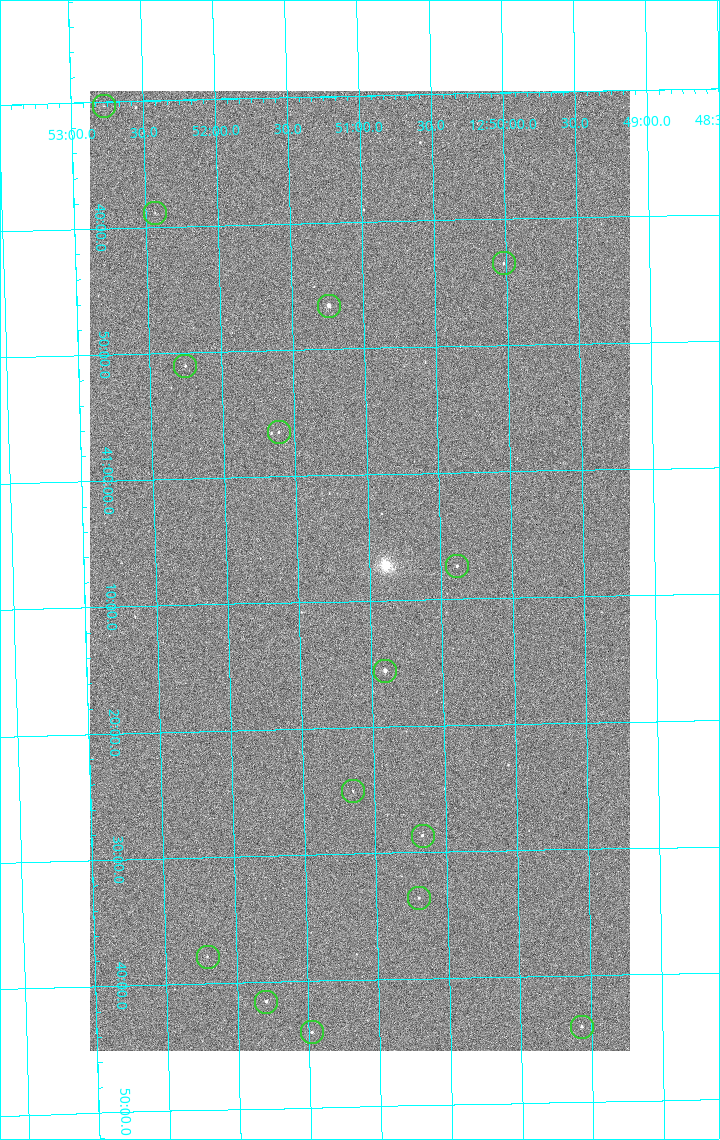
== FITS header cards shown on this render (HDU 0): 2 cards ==
NAXIS1  =                 1080 / length of data axis 1
NAXIS2  =                 1920 / length of data axis 2

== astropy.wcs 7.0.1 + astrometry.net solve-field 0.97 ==
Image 1080 x 1920 px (HDU 0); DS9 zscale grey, zoomed out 1/2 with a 90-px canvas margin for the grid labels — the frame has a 2x2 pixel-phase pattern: the four 2x2 pixel phases sit at different levels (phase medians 1006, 855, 798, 1006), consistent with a one-shot-colour (mosaic) sensor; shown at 1/2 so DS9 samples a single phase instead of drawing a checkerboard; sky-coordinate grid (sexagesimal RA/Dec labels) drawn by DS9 from the SOLVED WCS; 15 Tycho-2 reference stars matched to detected sources circled (green)
Header WCS: none
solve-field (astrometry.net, Tycho-2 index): SOLVED blind (the file carries no WCS)
Solved WCS: RA---TAN-SIP/DEC--TAN-SIP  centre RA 12:51:04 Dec +41:08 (192.77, +41.13 deg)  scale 2.38 arcsec/px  FOV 42.8' x 76.0'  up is -179 deg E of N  parity flipped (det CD > 0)
(file carries no celestial WCS; the grid is the blind solution)
Tycho-2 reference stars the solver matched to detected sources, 15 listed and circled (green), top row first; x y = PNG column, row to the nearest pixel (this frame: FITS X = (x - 90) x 2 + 1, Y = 1920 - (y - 91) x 2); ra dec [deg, ICRS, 3 dp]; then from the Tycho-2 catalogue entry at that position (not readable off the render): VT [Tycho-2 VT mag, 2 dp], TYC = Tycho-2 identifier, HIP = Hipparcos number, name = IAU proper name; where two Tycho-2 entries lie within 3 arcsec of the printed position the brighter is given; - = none
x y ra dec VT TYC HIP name
104 106 193.194 +40.505 12.48 3021-1340-1 - -
155 213 193.109 +40.648 12.32 3021-1216-1 - -
504 264 192.504 +40.725 11.86 3021-1162-1 - -
329 306 192.810 +40.776 9.69 3021-1108-1 - -
185 366 193.064 +40.851 11.36 3021-1025-1 - -
278 432 192.903 +40.941 11.82 3021-941-1 - -
457 566 192.596 +41.123 11.21 3021-53-1 - -
385 671 192.726 +41.259 9.76 3023-213-1 62700 -
353 792 192.787 +41.417 12.26 3023-139-1 - -
422 836 192.667 +41.478 11.08 3023-113-1 - -
419 898 192.675 +41.560 11.35 3023-88-1 - -
208 957 193.051 +41.631 12.16 3023-47-1 - -
266 1002 192.949 +41.692 10.25 3023-19-1 - -
582 1027 192.392 +41.734 11.39 3023-243-1 - -
312 1032 192.870 +41.734 10.72 3023-898-1 - -